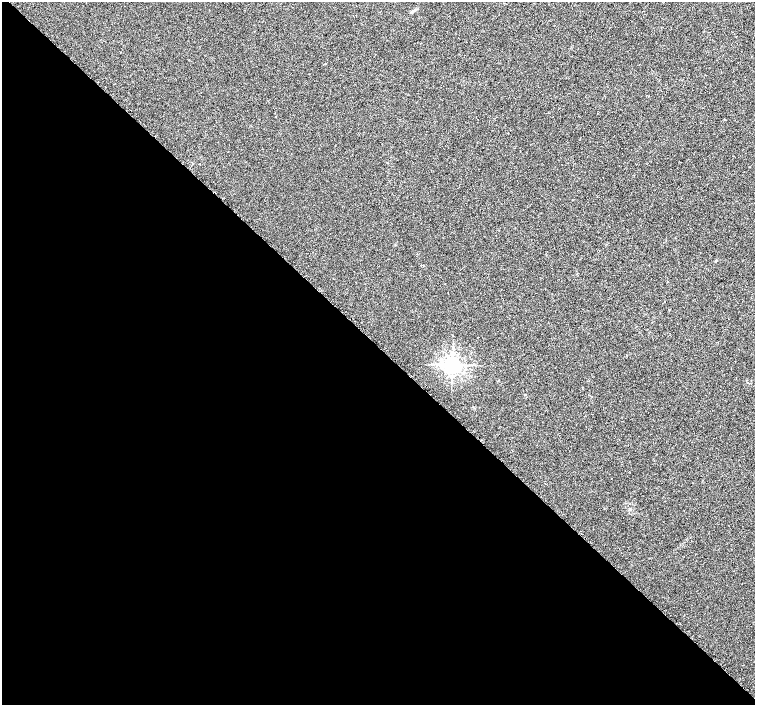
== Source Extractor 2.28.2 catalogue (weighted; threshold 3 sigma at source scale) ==
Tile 9 of 4 x 4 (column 1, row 3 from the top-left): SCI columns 54-1559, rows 1613-3018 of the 6096 x 6087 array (HDU 1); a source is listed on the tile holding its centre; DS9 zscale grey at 2 x 2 block average (1 PNG px = mean of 2 x 2 image px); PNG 757 x 707 px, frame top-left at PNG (2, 2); no overlay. Shown black and unused: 51% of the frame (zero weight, under 2 of 3 exposures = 2% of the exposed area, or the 3 px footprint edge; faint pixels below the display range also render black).
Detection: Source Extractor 2.28.2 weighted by HDU 2 'WHT'; one run over the whole footprint, this tile lists its part. Background 0.00785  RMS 0.0056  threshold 0.0252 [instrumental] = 3 sigma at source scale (4.5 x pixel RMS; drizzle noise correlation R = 1.50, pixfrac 1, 0.0396/0.0396 arcsec/px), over >= 5 px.
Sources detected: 6; all 6 listed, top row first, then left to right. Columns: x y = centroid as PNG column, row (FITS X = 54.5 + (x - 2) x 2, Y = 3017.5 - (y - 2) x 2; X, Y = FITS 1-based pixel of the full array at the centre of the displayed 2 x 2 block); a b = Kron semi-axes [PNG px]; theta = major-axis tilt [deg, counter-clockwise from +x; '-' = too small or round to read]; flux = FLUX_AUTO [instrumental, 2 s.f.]
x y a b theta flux
411 12 4 3 - 1.8
716 261 3 2 - 0.76
665 301 2 2 - 0.78
452 365 4 4 - 680
525 394 3 2 - 0.56
630 509 3 3 - 0.98